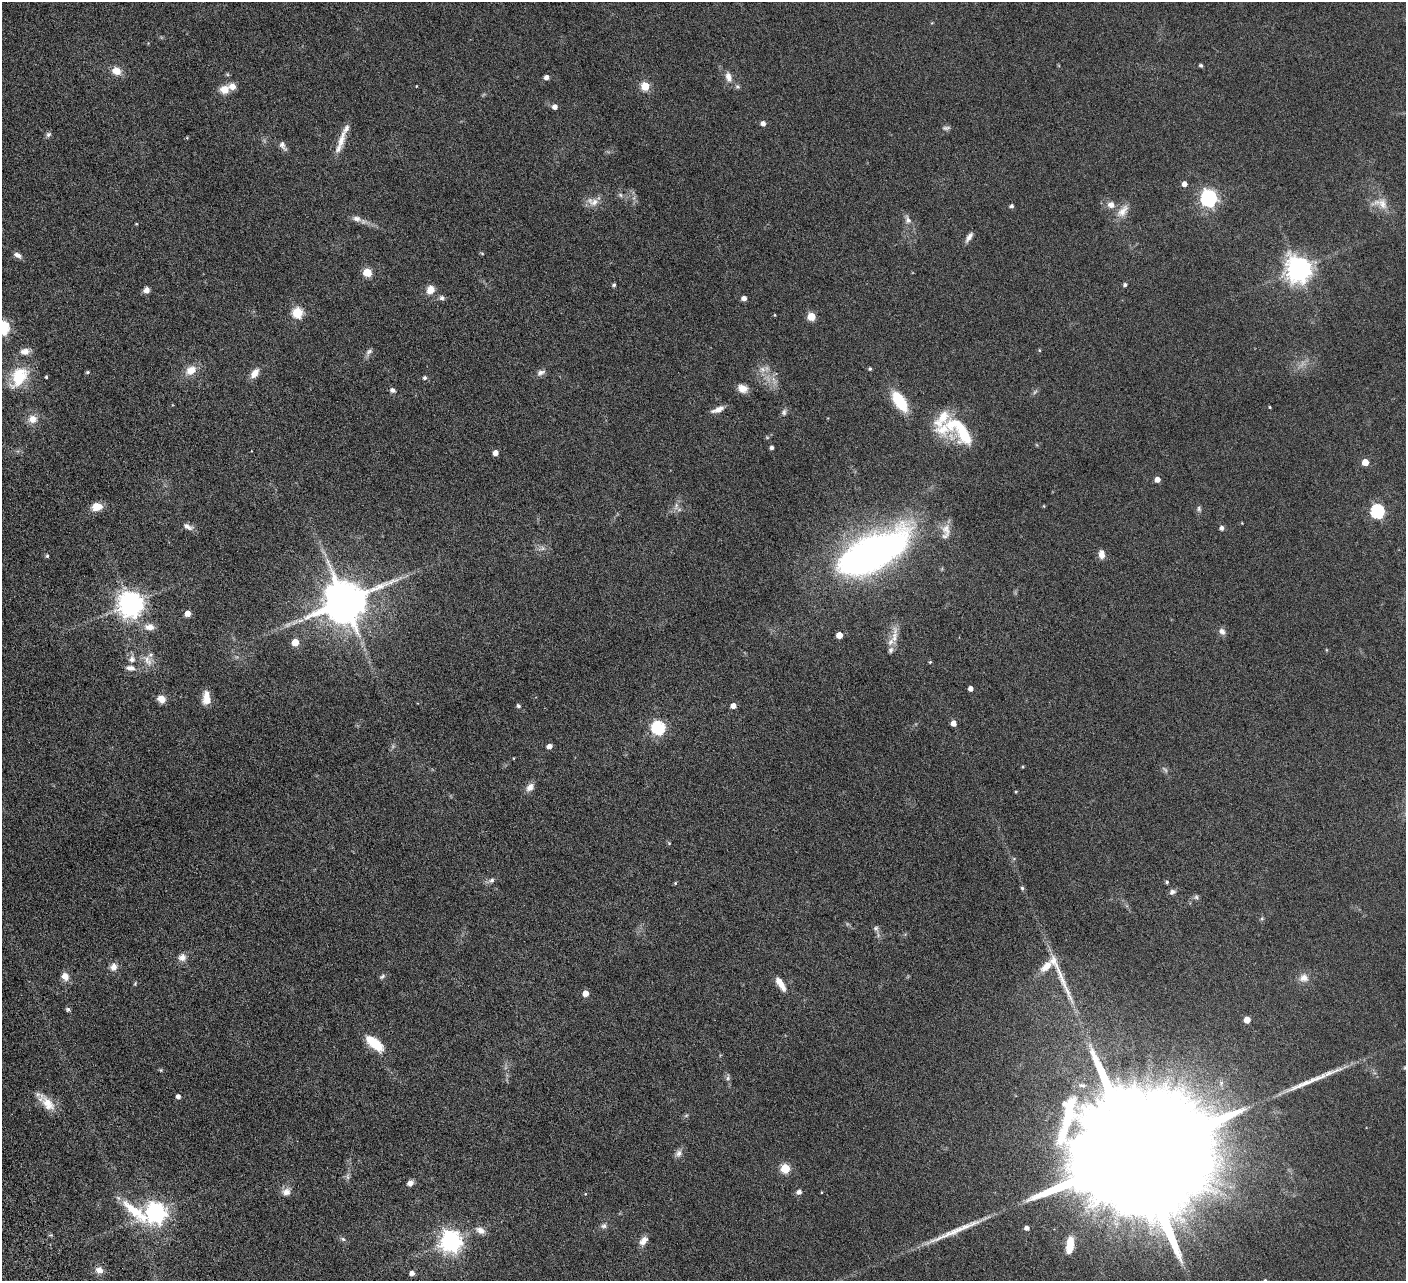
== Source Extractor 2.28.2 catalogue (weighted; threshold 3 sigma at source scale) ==
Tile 7 of 4 x 4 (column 3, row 2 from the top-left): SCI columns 2864-4267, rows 2881-4159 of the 5728 x 5631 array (HDU 1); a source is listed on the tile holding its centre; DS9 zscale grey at full resolution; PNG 1408 x 1283 px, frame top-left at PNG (2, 2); no overlay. Nothing masked; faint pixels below the display range render black.
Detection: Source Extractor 2.28.2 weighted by HDU 2 'WHT'; one run over the whole footprint, this tile lists its part. Background 0.0566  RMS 0.0062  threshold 0.0255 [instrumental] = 3 sigma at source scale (4.09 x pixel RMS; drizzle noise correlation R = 1.36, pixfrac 0.8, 0.05/0.05 arcsec/px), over >= 5 px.
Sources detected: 160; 6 too faint to see at this stretch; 3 long thin detections or spike segments (spike, bleed or trail) — not listed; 5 inside a brighter listed object's ellipse — not listed separately; the other 146 listed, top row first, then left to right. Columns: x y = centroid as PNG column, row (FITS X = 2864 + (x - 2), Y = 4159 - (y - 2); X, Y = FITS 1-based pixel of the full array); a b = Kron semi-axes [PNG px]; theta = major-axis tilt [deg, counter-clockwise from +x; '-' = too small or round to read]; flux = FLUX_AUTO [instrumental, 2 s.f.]
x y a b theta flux
1201 65 4 3 - 1.1
116 71 9 7 -28 6.8
546 77 5 4 - 2.8
728 77 13 8 -75 4
416 86 3 2 - 0.36
645 86 5 5 - 21
737 87 7 5 -42 1.1
224 89 10 9 - 6.1
555 107 5 5 - 3.2
763 123 4 4 - 2.8
946 128 12 5 6 1.5
48 134 7 6 - 1.4
187 138 4 3 - 0.51
341 140 26 9 77 7.8
283 145 14 7 -58 2.7
1184 184 5 5 - 3.1
620 195 7 5 -46 1.2
1208 198 7 6 - 180
594 202 14 10 21 4.7
1381 203 25 14 -16 7.9
1111 205 10 9 - 3.8
1011 206 4 4 - 1.3
1123 211 21 11 53 6.2
357 219 13 8 -18 3.1
908 220 12 7 -67 2.8
136 224 5 3 - 0.46
969 237 14 5 57 2.5
482 253 5 3 - 0.55
17 255 10 6 -31 2.6
1298 269 9 8 - 580
367 272 5 5 - 23
614 285 4 4 - 1.1
1125 285 4 4 - 1.3
146 290 7 6 - 2.8
430 290 10 8 63 5.6
442 298 7 6 - 1.6
744 298 5 4 - 3
297 313 5 5 - 42
775 315 4 3 - 0.42
811 316 5 5 - 18
2 328 6 6 - 84
1039 350 4 4 - 0.55
25 351 12 8 4 4
369 352 10 7 40 1.8
762 369 10 7 -33 3.3
870 369 4 4 - 0.75
191 370 14 11 29 6.7
87 372 4 4 - 0.94
255 373 12 7 52 5.2
541 373 12 7 22 2.3
19 377 28 17 59 21
46 377 3 3 - 0.68
425 378 5 5 - 1.3
742 388 11 9 -20 4.4
392 390 7 6 - 1.5
900 401 19 9 -56 28
1270 407 3 3 - 0.49
718 410 14 6 21 4.2
784 412 9 7 74 1.6
33 419 12 11 - 5.5
960 430 43 17 -48 28
772 448 4 3 - 1.8
495 453 4 4 - 4
1365 462 5 5 - 7.7
1157 480 5 4 - 3.9
676 506 13 4 78 2
1044 506 5 3 - 0.45
97 507 11 8 12 6.8
1199 509 8 5 -74 1.3
1377 511 6 6 - 84
188 527 15 7 -24 2.7
1222 528 5 4 - 1.9
946 529 20 11 -79 6.1
542 548 8 5 60 1.6
872 554 58 24 28 350
1102 554 9 6 -87 4
47 556 4 4 - 0.93
345 602 12 11 - 2500
130 604 8 8 - 590
187 614 4 4 - 6
300 620 9 4 9 1.8
149 627 13 8 -3 4.8
1222 631 9 7 -45 2.6
839 635 5 4 - 7.3
894 637 24 8 83 6.2
295 642 5 5 - 11
1326 650 5 3 - 0.46
132 659 7 7 - 2.9
148 660 17 9 -65 5.2
930 662 4 4 - 0.61
130 668 13 7 -4 3.2
970 689 4 4 - 3.1
206 698 15 8 90 6.5
161 699 10 7 -32 4.5
518 706 5 4 - 1.3
733 706 4 4 - 4.2
953 723 4 4 - 4.4
658 728 6 6 - 88
549 746 5 4 - 3.1
514 758 4 2 - 0.36
1023 767 3 2 - 0.54
530 787 11 8 49 3.6
1016 792 3 3 - 0.49
669 843 5 5 - 0.61
492 880 8 6 31 1.5
1167 882 4 4 - 0.88
675 883 4 4 - 0.61
1022 888 5 4 - 0.92
1172 892 9 7 22 1.9
1196 897 6 6 - 1.2
876 928 7 7 - 1.4
182 957 10 9 - 3.5
1046 966 21 10 45 9.1
114 967 9 8 - 3.9
65 976 10 9 - 4.2
382 976 9 5 44 1.2
1304 978 13 11 -1 4.3
135 983 6 3 57 0.57
780 984 19 7 -58 5.7
585 993 5 5 - 5.9
68 1009 6 5 - 0.99
1247 1020 5 5 - 6.3
375 1043 22 10 -40 15
161 1070 5 5 - 0.63
728 1078 6 6 - 1.3
1082 1085 10 6 -7 2
178 1096 4 4 - 2.3
48 1104 25 12 -51 9.3
686 1116 6 4 20 0.77
678 1153 10 8 56 2.5
1137 1155 61 26 20 61000
785 1168 5 5 - 25
410 1183 7 5 37 2.6
286 1192 11 9 14 3.6
799 1192 5 5 - 2.3
155 1213 14 8 -6 340
604 1226 8 7 - 1.7
1026 1228 4 4 - 2.4
480 1230 13 8 -22 3.9
343 1239 6 6 - 1.1
451 1241 8 7 - 380
643 1241 11 7 51 4.1
1070 1244 18 8 82 9.6
99 1270 10 8 -14 3.5
412 1273 4 4 - 3.3
1265 1280 4 4 - 0.74
Isophote crosses this tile's border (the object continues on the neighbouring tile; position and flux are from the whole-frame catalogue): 2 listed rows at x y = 2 328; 1265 1280